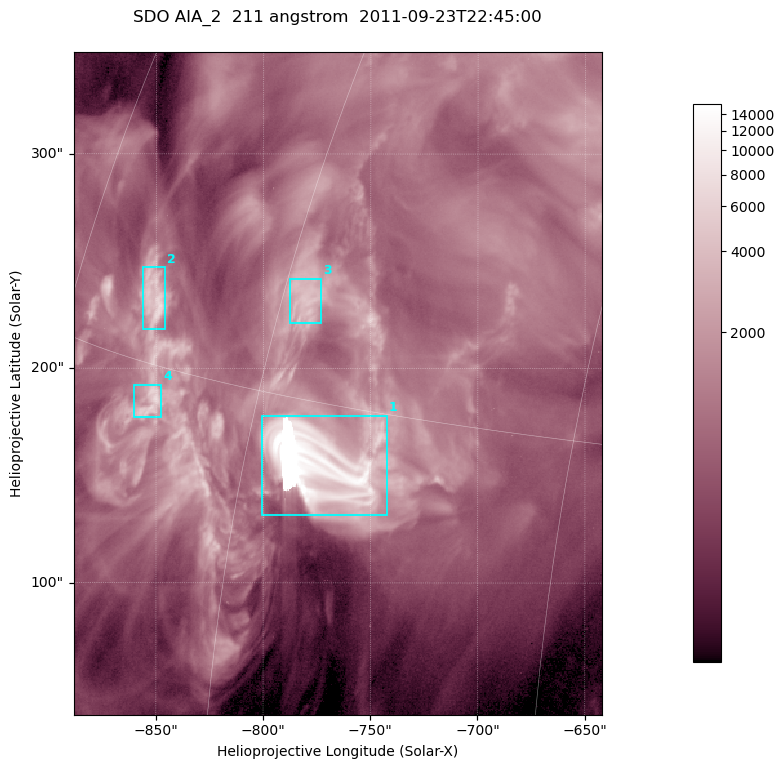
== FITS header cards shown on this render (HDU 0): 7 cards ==
TELESCOP= 'SDO     '           /
INSTRUME= 'AIA_2   '           /
WAVELNTH=                  211 /
WAVEUNIT= 'angstrom'           /
DATE-OBS= '2011-09-23T22:45:00.62' /
CTYPE1  = 'HPLN-TAN'           /
CTYPE2  = 'HPLT-TAN'           /

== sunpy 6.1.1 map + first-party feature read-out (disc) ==
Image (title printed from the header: SDO AIA_2  211 angstrom  2011-09-23T22:45:00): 410 x 514 px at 0.601 arcsec/px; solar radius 957 arcsec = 1592 px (partial field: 2.6% of the solar disc is inside the frame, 100% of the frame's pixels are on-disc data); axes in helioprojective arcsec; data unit not stated in the header (colour bar unlabelled)
Pointing: header CRPIX1/2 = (2038.91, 2046.17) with CRVAL1/2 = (0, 0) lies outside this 410 x 514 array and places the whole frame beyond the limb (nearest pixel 1.4 R_sun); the SolarSoft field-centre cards XCEN/YCEN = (-765.3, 193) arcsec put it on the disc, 1312 arcsec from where CRPIX/CRVAL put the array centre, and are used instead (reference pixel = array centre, CRVAL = XCEN/YCEN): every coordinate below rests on XCEN/YCEN
Orientation: roll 0.0564 deg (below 1 deg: not rotated)
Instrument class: DISC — disc imager (sunpy class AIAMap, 211 A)
Bright regions (active regions / flare kernels): reference = the on-disc median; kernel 3 px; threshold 5 sigma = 2728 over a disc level ~909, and >= 1.15x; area >= 210 px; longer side >= 5 px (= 3 arcsec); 4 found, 4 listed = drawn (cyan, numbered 1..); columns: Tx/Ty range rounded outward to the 2 arcsec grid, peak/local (2 s.f.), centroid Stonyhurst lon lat
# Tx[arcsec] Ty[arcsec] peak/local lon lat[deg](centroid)
1 -802..-742 132..178 18 -56 +13
2 -856..-846 218..248 7.9 -68 +17
3 -788..-772 220..242 5.2 -59 +18
4 -860..-846 176..194 7.5 -66 +14